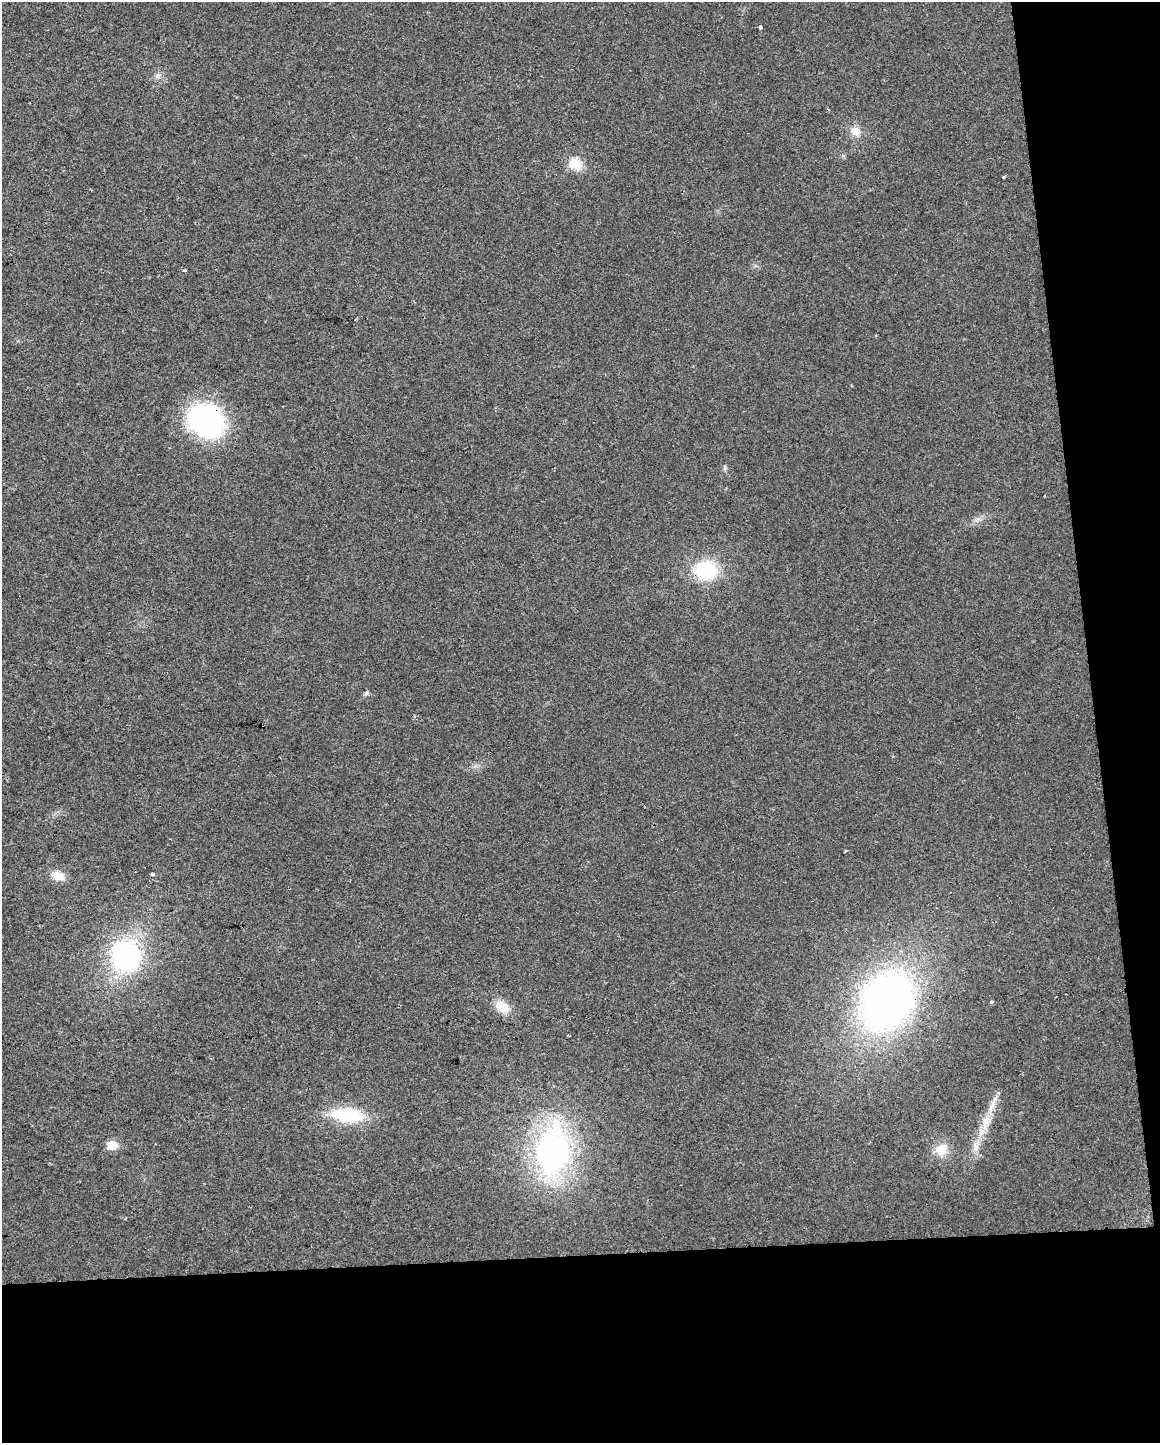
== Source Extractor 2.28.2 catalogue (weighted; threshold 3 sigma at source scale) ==
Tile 12 of 4 x 3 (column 4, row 3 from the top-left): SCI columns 3475-4632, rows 55-1495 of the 4632 x 4387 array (HDU 1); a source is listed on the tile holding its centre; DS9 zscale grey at full resolution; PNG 1162 x 1445 px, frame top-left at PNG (2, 2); no overlay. Shown black and unused: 19% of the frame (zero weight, under 2 of 3 exposures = <1% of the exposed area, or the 3 px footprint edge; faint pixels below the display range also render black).
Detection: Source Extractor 2.28.2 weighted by HDU 2 'WHT'; one run over the whole footprint, this tile lists its part. Background 0.0281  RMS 0.0062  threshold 0.0281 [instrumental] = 3 sigma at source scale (4.5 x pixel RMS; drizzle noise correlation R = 1.50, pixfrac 1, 0.0396/0.0396 arcsec/px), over >= 5 px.
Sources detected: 25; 1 inside a brighter object's white glare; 1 cosmic-ray / hot-pixel residue — not listed; the other 23 listed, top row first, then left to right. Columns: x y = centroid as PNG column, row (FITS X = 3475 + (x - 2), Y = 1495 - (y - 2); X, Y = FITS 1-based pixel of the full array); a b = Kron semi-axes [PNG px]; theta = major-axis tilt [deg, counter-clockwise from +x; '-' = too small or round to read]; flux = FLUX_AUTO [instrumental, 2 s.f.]
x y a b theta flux
760 27 4 3 - 2.5
157 75 8 7 - 2.3
855 131 13 12 - 6
575 164 16 13 -30 10
1003 177 3 3 - 0.97
185 271 3 3 - 2.2
206 421 33 28 -43 130
725 468 7 4 -72 1.1
706 570 24 23 - 33
366 693 8 4 53 1.1
153 874 4 3 - 8
58 875 17 10 -22 7.6
126 956 25 22 -61 120
887 1001 52 41 59 330
992 1002 5 4 - 0.71
502 1007 18 11 -33 11
992 1107 21 6 67 6.6
347 1115 37 15 -4 35
981 1132 15 7 86 5.6
112 1145 7 6 - 17
976 1147 13 7 -75 4.3
553 1150 53 34 85 160
941 1150 17 15 38 9.8
Overlapping masked pixels (flux is a lower limit): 1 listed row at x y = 206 421